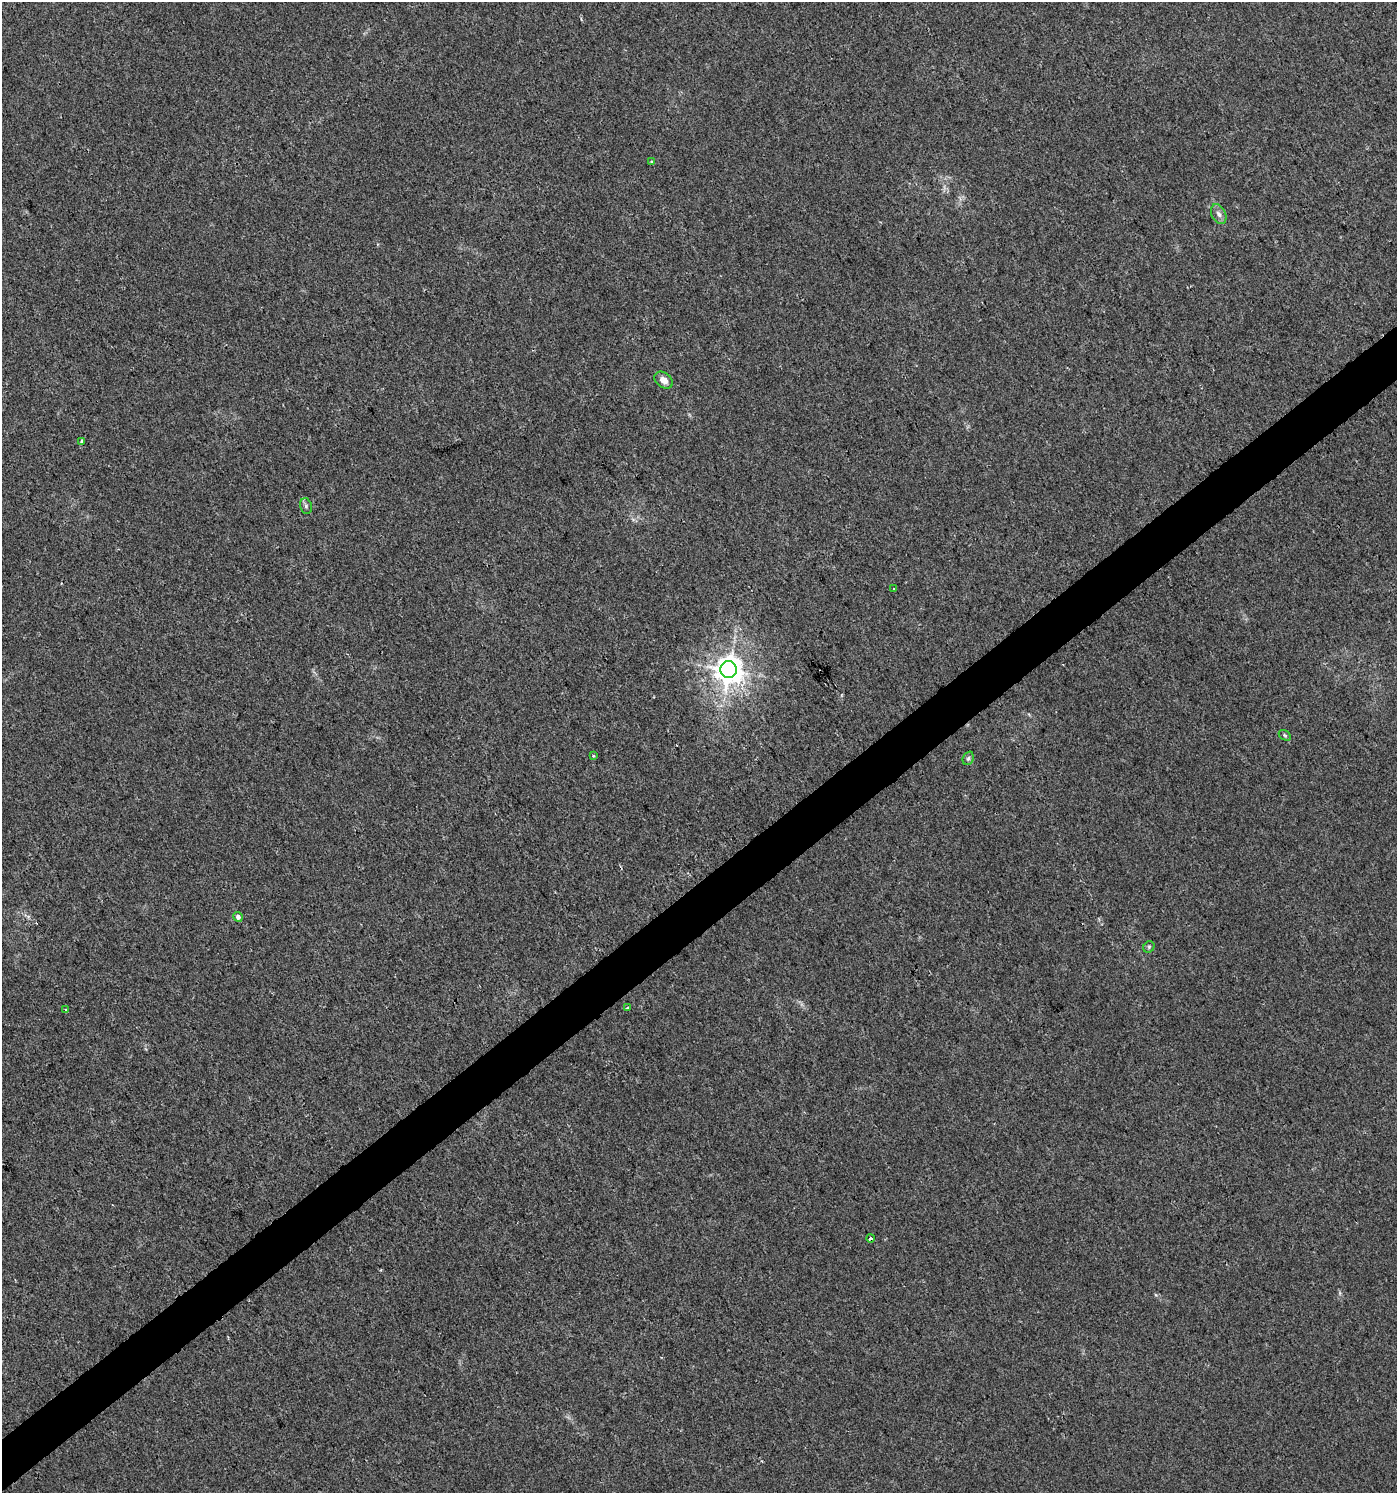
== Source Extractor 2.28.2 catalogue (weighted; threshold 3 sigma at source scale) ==
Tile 7 of 4 x 4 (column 3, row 2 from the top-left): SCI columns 3001-4395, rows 2989-4479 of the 5921 x 5985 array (HDU 1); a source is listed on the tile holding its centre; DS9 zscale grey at full resolution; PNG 1399 x 1495 px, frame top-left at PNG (2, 2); each listed source drawn as its Kron ellipse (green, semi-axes under 4 px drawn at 4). Shown black and unused: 4% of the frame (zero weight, under 2 of 3 exposures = <1% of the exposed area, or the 3 px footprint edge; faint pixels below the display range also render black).
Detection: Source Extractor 2.28.2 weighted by HDU 2 'WHT'; one run over the whole footprint, this tile lists its part. Background 0.00424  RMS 0.0034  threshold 0.0154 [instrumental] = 3 sigma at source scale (4.5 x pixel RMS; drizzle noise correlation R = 1.50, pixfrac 1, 0.0396/0.0396 arcsec/px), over >= 5 px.
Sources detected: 16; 1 cosmic-ray / hot-pixel residue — neither listed nor drawn; the other 15 listed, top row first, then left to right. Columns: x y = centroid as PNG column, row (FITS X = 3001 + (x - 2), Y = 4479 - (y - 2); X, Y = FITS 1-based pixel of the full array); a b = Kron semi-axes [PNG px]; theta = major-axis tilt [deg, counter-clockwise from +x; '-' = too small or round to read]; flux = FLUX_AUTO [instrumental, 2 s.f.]
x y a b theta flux
652 162 3 3 - 0.65
1219 214 11 7 -64 1.6
664 380 10 7 -36 2.7
82 441 4 3 - 0.77
306 506 8 5 -75 0.8
894 588 3 2 - 0.31
729 669 8 8 - 460
1285 735 6 4 -32 0.56
593 755 3 3 - 0.78
968 758 7 5 68 0.7
238 917 5 4 - 1.5
1149 947 6 5 - 0.55
627 1008 3 3 - 0.46
65 1010 4 2 - 0.88
870 1238 4 3 - 0.82